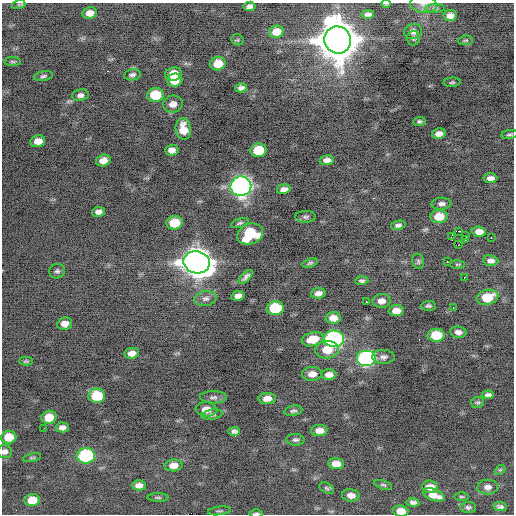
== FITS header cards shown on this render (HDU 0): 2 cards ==
NAXIS1  =                  512 / Axis length
NAXIS2  =                  512 / Axis length

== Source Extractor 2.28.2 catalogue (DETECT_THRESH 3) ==
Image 512 x 512 px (HDU 0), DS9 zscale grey, 1 PNG px = 1 image px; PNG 516 x 516 px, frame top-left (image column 1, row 512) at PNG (2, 3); each listed source drawn as its Kron ellipse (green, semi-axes under 4 px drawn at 4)
Background -0.637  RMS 0.78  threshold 2.34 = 3 sigma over >= 5 px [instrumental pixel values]
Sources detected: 122; all 122 listed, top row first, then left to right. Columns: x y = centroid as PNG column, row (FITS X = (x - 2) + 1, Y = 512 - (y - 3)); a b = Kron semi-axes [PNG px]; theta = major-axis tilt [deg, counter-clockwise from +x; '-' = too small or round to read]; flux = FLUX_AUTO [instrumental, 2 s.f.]
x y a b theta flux
386 3 5 2 - 59
19 4 7 4 19 62
424 4 13 8 -8 280
249 6 6 4 8 170
435 8 10 4 1 120
90 13 7 6 - 410
368 14 6 4 6 190
450 16 7 5 7 270
413 31 9 7 10 230
276 32 7 6 - 600
414 38 7 6 - 100
237 40 6 5 - 78
337 40 14 13 - 180000
466 40 7 4 6 79
12 62 8 4 -1 84
218 64 8 7 - 820
173 74 8 6 12 730
132 75 8 5 9 140
43 76 10 5 10 120
175 80 8 6 14 820
452 82 8 4 5 86
241 88 6 4 15 180
80 95 8 6 10 190
155 95 8 7 - 1600
173 104 10 8 7 380
419 121 6 4 3 100
183 129 11 7 -83 790
439 134 7 5 9 310
510 135 8 4 7 110
38 141 7 6 - 440
172 150 7 5 2 290
258 150 8 7 - 1500
327 160 7 5 7 290
103 161 7 6 - 380
490 178 7 5 4 260
241 186 10 9 - 24000
284 189 7 4 13 240
441 204 10 6 3 190
98 212 6 5 - 220
439 216 8 6 3 840
305 217 10 6 -2 130
175 223 8 7 - 1400
240 223 9 4 17 110
398 225 7 4 12 150
458 231 4 2 - 5100
479 232 7 5 -5 380
250 234 13 10 22 2500
465 235 2 2 - 900
451 237 3 2 - 69
491 238 2 2 - 500
465 240 3 2 - 120
458 245 2 2 - 2000
418 261 8 5 -74 110
491 261 8 5 -8 240
197 262 13 11 -12 70000
447 262 2 2 - 350
310 263 8 4 18 87
457 264 7 3 0 63
57 271 8 7 - 150
246 277 9 4 43 160
465 277 3 2 - 110
362 281 6 4 4 130
318 293 7 5 6 300
238 296 7 5 10 260
487 297 11 7 14 1500
205 298 11 7 11 240
381 301 9 7 2 340
366 302 3 2 - 500
428 306 7 5 2 120
275 308 8 7 - 2400
453 308 3 2 - 54
396 310 7 5 0 450
333 318 7 6 - 440
65 324 7 6 - 410
458 332 8 6 -7 250
436 335 8 6 -1 1400
313 339 11 7 15 880
334 339 10 8 -3 9800
327 350 12 8 7 880
132 353 7 5 10 340
383 357 11 7 -1 200
366 359 10 8 0 11000
26 361 7 4 1 94
312 374 10 7 1 410
329 375 8 5 0 340
488 395 6 4 4 160
97 396 8 7 - 2200
213 397 13 6 -2 220
267 398 8 5 2 460
477 402 7 5 8 99
206 409 10 7 -6 540
293 411 9 5 10 130
212 414 10 5 10 130
49 417 7 6 - 830
62 427 6 5 - 240
44 428 2 2 - 100
319 430 8 5 3 360
234 431 6 4 2 150
9 437 7 6 - 850
295 440 9 6 -3 140
4 451 7 6 - 200
86 456 9 7 6 5100
32 458 9 4 11 78
336 464 8 5 -3 490
174 465 9 6 3 470
500 470 6 4 41 75
139 485 7 5 1 280
383 485 9 4 -17 95
430 487 8 6 -4 460
488 487 10 7 1 270
326 488 8 5 -27 100
351 495 9 6 -5 340
434 495 11 5 -20 610
158 497 10 4 -1 89
461 497 7 3 -1 66
32 500 7 6 - 790
413 502 6 4 -4 160
500 506 7 4 -7 130
468 507 8 5 2 120
219 511 11 2 7 75
401 511 7 5 -3 540
256 513 6 2 0 89
At the frame edge (FLAGS 8, measured only in part): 5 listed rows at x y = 386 3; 424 4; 4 451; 401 511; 256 513